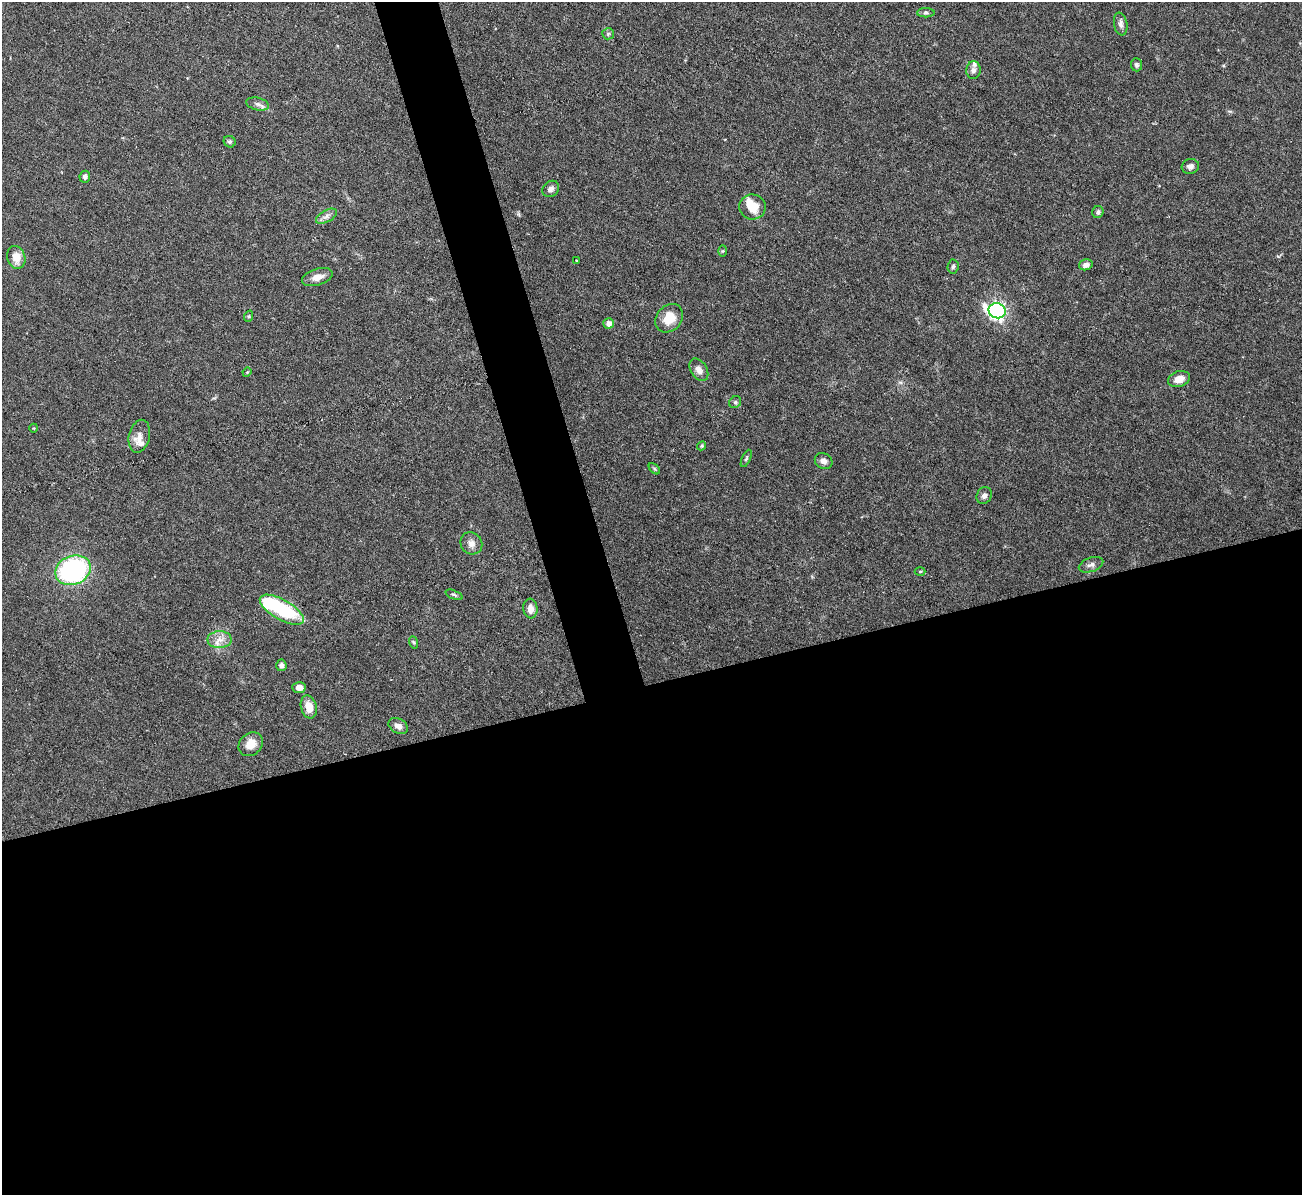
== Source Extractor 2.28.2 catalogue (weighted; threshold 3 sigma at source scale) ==
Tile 15 of 4 x 4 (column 3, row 4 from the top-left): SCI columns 2599-3898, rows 145-1337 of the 5198 x 5182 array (HDU 1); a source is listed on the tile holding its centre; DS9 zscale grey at full resolution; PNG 1304 x 1197 px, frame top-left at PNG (2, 2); each listed source drawn as its Kron ellipse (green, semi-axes under 4 px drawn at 4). Shown black and unused: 46% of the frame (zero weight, under 3 of 6 exposures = <1% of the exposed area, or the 3 px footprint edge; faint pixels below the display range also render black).
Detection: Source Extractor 2.28.2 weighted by HDU 2 'WHT'; one run over the whole footprint, this tile lists its part. Background 0.09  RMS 0.0033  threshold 0.0134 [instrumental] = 3 sigma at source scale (4.09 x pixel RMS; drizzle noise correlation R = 1.36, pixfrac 0.8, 0.05/0.05 arcsec/px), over >= 5 px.
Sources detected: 52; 2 inside a brighter object's white glare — neither listed nor drawn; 2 inside a brighter listed object's ellipse — not listed separately; the other 48 listed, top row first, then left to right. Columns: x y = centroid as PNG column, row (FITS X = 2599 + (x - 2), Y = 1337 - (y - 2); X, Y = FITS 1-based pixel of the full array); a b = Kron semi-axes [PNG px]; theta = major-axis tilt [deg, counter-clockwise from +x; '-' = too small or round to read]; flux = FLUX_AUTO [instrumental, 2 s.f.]
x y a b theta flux
926 13 8 4 0 0.64
1121 24 11 6 -80 1.2
608 34 6 5 - 0.52
1136 65 6 5 - 0.76
973 70 9 7 86 1.1
258 104 11 6 -13 1.2
230 142 6 5 - 0.64
1190 166 8 7 - 1.3
85 177 6 5 - 0.91
551 189 9 7 37 1.1
752 207 13 12 - 5.2
1098 212 6 5 - 0.76
326 216 11 6 28 1.4
723 251 6 4 88 0.36
16 257 11 9 -75 3.8
577 261 3 2 - 0.29
1086 265 7 5 14 1.4
953 267 7 5 85 0.65
317 277 16 8 16 2.6
997 311 8 7 - 100
249 316 6 3 71 0.41
669 318 15 12 47 5.4
609 323 5 5 - 1.6
699 370 12 8 -58 1.9
247 372 4 4 - 0.3
1179 379 11 7 18 2.9
735 402 6 5 - 0.52
34 428 4 3 - 0.22
139 436 17 10 76 2.3
702 446 5 4 - 0.44
746 458 9 4 66 0.52
824 461 9 7 -32 1.4
654 469 7 4 -45 0.44
984 495 8 7 - 1.1
471 543 11 10 - 2
1091 565 13 7 19 1.3
73 570 18 14 21 50
920 571 5 3 - 0.32
454 595 9 3 -22 0.55
530 608 10 7 -84 2.3
282 610 25 10 -30 25
219 640 12 8 0 2.6
413 642 6 4 -70 0.46
281 665 6 5 - 0.97
299 688 7 5 -4 2.2
309 707 12 8 -75 3.7
398 726 10 7 -29 1.7
251 744 13 11 44 3.8